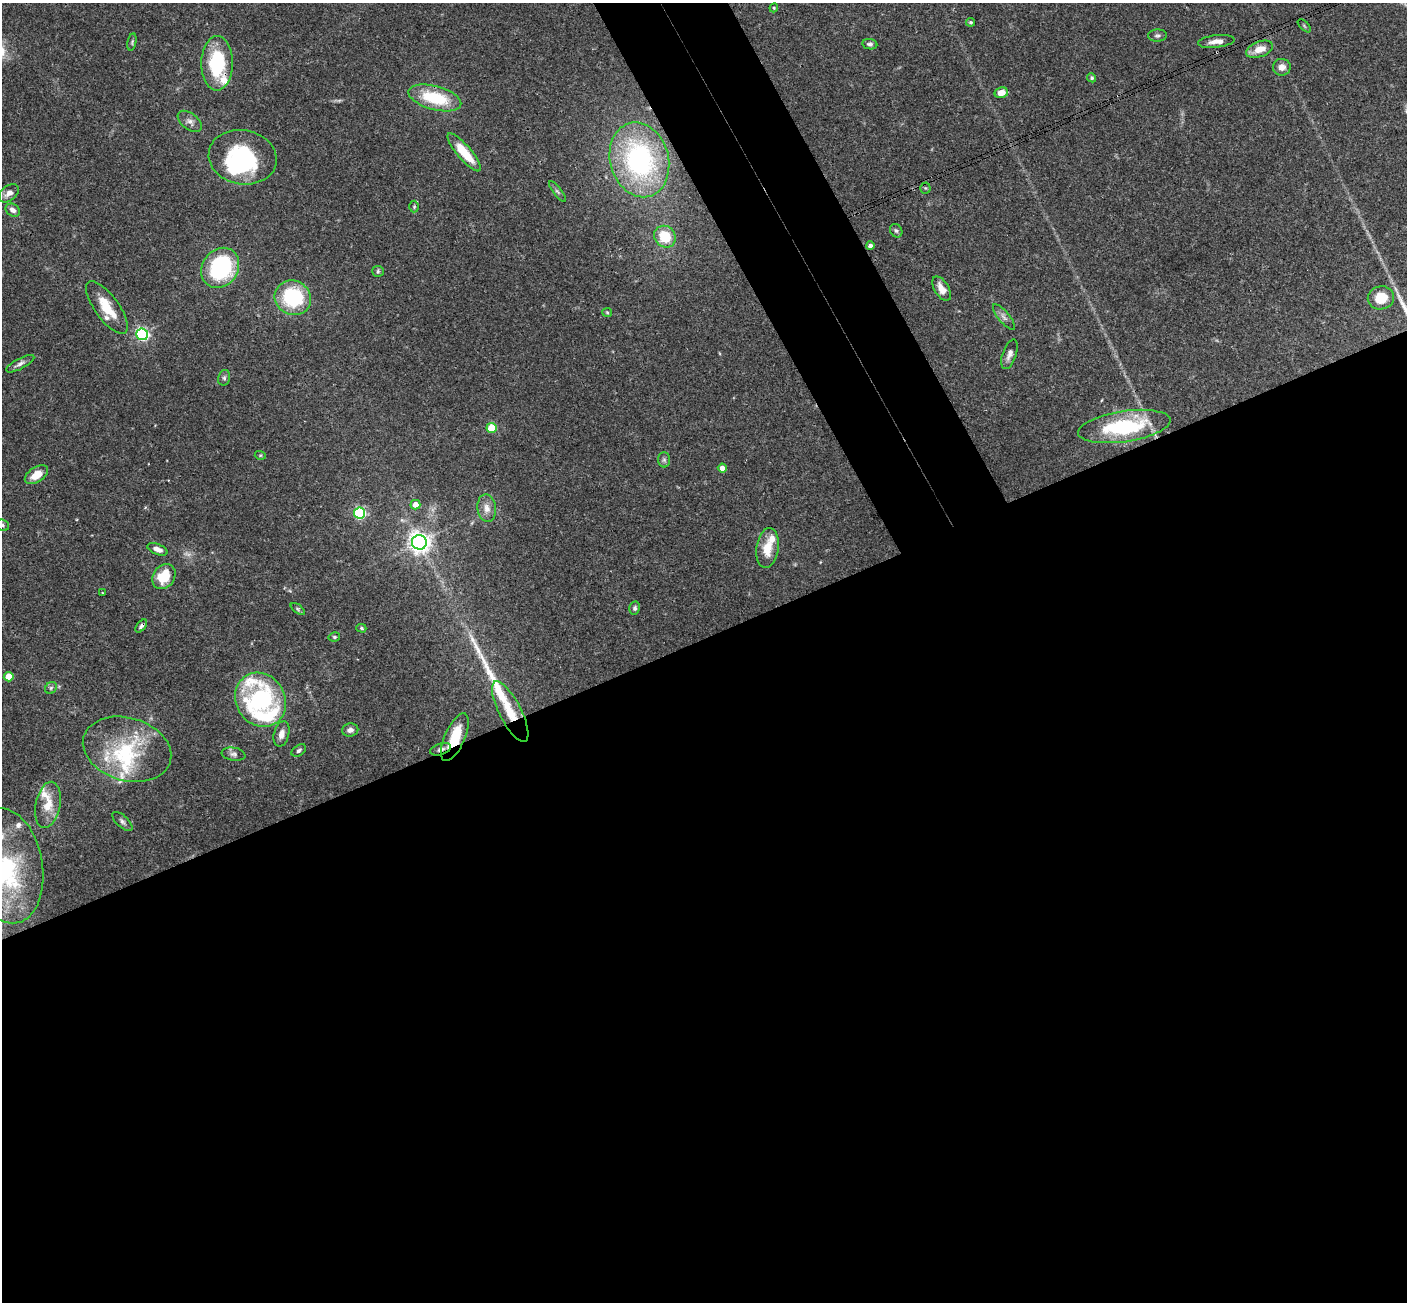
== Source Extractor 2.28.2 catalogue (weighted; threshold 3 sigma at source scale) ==
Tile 15 of 4 x 4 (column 3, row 4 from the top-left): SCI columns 2868-4272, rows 314-1613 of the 5731 x 5696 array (HDU 1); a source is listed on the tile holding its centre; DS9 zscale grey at full resolution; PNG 1409 x 1304 px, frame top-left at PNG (2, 3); each listed source drawn as its Kron ellipse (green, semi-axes under 4 px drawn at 4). Shown black and unused: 55% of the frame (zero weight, under 3 of 4 exposures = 6% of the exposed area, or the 3 px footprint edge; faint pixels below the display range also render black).
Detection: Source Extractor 2.28.2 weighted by HDU 2 'WHT'; one run over the whole footprint, this tile lists its part. Background 0.0903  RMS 0.0037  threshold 0.0165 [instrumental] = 3 sigma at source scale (4.5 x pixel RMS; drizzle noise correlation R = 1.50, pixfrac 1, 0.05/0.05 arcsec/px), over >= 5 px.
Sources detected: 85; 3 too faint to see at this stretch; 2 inside a brighter object's white glare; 1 long thin detection or spike segment (spike, bleed or trail) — neither listed nor drawn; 8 inside a brighter listed object's ellipse — not listed separately; the other 71 listed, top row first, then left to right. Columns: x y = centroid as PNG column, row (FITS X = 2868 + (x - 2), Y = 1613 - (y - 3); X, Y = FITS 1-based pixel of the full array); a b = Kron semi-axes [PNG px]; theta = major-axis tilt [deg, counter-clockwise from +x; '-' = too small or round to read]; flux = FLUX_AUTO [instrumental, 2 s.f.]
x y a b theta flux
774 8 4 4 - 0.41
971 22 4 4 - 0.56
1304 26 8 3 -45 0.52
1157 35 9 6 4 0.99
1216 41 18 6 7 2.8
132 42 9 4 79 0.61
870 44 7 5 -9 0.99
1259 49 14 7 21 4.7
217 63 27 16 89 24
1282 67 9 8 - 2.6
1092 78 5 4 - 0.63
1001 93 7 5 13 3.4
435 98 27 12 -15 19
190 121 14 8 -37 2
464 152 24 7 -50 10
243 157 34 27 -10 39
639 160 38 29 -74 63
925 188 5 5 - 0.53
557 191 12 3 -54 0.76
9 193 11 7 39 2.2
414 207 6 5 - 0.56
13 210 8 6 -31 1.8
896 231 7 6 - 0.87
665 237 11 10 - 9.8
870 246 4 4 - 1.9
220 268 21 17 53 44
378 271 6 5 - 0.65
942 289 13 7 -58 3.8
293 298 18 17 - 29
1381 298 13 11 10 8.8
107 308 31 12 -54 9.3
607 312 5 4 - 0.42
1004 317 16 5 -51 1.6
142 334 6 5 - 75
1009 354 15 7 71 2.1
20 364 16 5 28 1.5
224 378 8 6 77 0.88
1124 426 47 15 9 36
492 428 5 5 - 15
260 455 5 3 - 0.39
664 460 7 6 - 0.97
722 468 4 4 - 2.9
36 475 13 7 32 4.8
415 505 5 5 - 3.6
487 508 14 9 -82 2.8
360 513 5 5 - 48
3 525 7 5 -25 0.69
419 542 7 7 - 240
767 548 20 11 82 7.1
157 549 10 5 -21 2.2
164 577 13 10 55 11
103 593 3 3 - 0.28
635 608 6 5 - 0.84
298 609 8 4 -36 0.61
141 626 7 4 53 0.87
361 628 5 4 - 0.56
334 637 6 4 12 0.54
9 677 5 4 - 7.3
51 688 6 5 - 0.75
261 700 28 24 -59 62
510 712 33 11 -63 9.4
350 730 8 6 11 1.7
281 734 13 7 75 2.4
455 737 25 10 66 12
127 749 45 31 -16 27
441 749 11 5 18 1.7
299 750 8 5 34 0.83
233 754 12 6 -9 1.4
48 805 23 12 79 6.6
122 821 12 5 -43 1.2
7 866 58 36 -80 46
Overlapping masked pixels (flux is a lower limit): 5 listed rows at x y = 217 63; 141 626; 510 712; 455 737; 441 749
Isophote crosses this tile's border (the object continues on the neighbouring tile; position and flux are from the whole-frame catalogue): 2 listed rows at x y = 3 525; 7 866